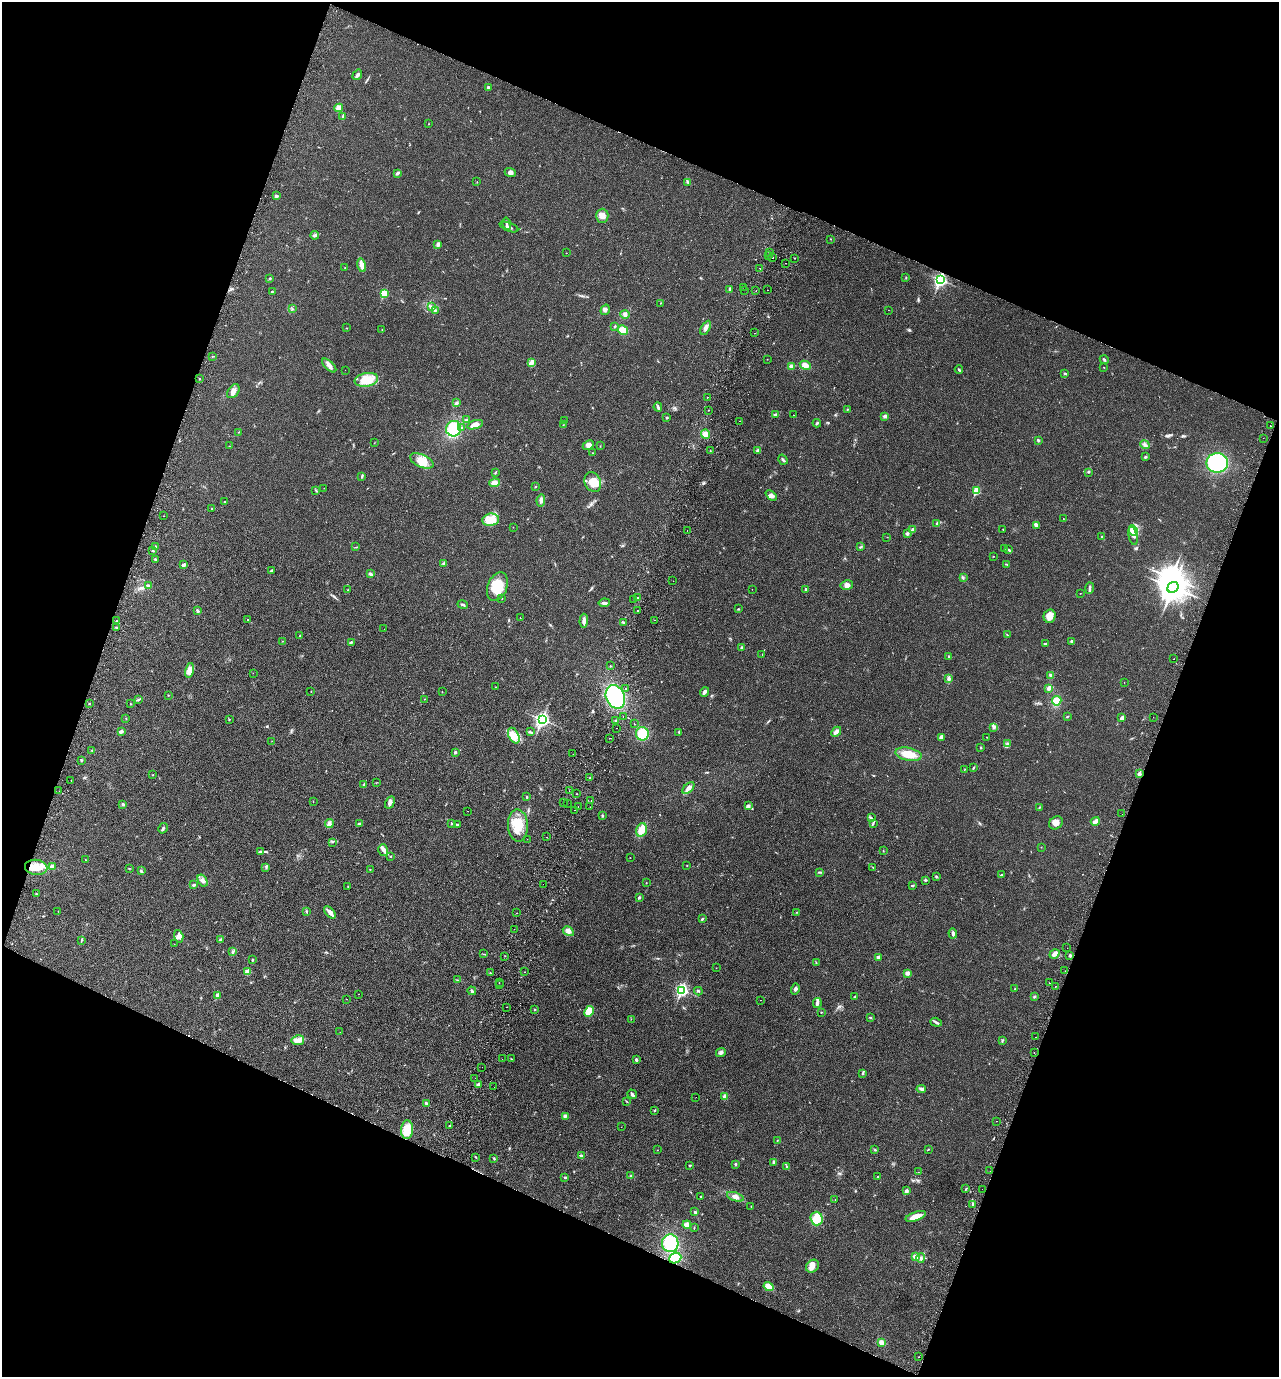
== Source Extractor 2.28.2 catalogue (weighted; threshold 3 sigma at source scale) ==
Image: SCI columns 325-5431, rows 27-5524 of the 5624 x 5552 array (HDU 1 of 3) = the unmasked area's bounding box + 8 px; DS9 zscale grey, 4 x 4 block average (1 PNG px = mean of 4 x 4 image px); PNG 1281 x 1379 px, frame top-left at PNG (2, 2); each listed source drawn as its Kron ellipse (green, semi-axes under 4 px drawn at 4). Shown black and unused: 41% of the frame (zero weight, under 2 of 3 exposures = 3% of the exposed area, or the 3 px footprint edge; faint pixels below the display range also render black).
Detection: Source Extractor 2.28.2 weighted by HDU 2 'WHT'. Background 0.0204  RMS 0.0053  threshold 0.024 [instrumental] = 3 sigma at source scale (4.5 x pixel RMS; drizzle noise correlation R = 1.50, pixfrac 1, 0.05/0.05 arcsec/px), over >= 5 px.
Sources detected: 431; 1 too faint to see at this stretch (4 x 4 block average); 2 inside a brighter object's white glare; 12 cosmic-ray / hot-pixel residue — neither listed nor drawn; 1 coinciding with a brighter row at this scale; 11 inside a brighter listed object's ellipse — not listed separately; the other 404 listed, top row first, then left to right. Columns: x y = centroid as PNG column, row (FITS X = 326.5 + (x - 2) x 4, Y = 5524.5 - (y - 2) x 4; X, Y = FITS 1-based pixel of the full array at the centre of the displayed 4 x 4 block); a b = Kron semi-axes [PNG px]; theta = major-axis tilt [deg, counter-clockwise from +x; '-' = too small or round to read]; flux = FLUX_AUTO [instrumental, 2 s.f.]
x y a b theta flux
357 75 5 2 - 9.4
488 87 2 2 - 9.3
339 108 4 4 - 13
343 116 3 2 - 3.6
428 124 2 2 - 0.84
510 172 6 4 -22 8.7
397 173 4 2 - 5.3
477 182 2 2 - 0.67
688 182 3 2 - 2.1
276 196 3 3 - 8.2
602 216 7 6 - 20
507 224 6 2 -78 6
509 227 10 2 -21 6.9
315 235 4 3 - 4.4
831 239 2 2 - 1.2
438 244 2 2 - 25
566 253 2 2 - 0.6
769 253 3 2 - 2.4
769 256 2 2 - 1.4
772 258 2 2 - 13
795 258 2 2 - 1.6
785 263 2 2 - 1.8
362 265 7 3 -76 26
345 268 2 2 - 0.85
760 269 2 2 - 3.4
270 278 3 2 - 2.7
906 278 2 2 - 1.9
940 280 3 3 - 570
743 287 2 2 - 3
730 289 3 2 - 6.7
744 290 2 2 - 1
756 290 2 2 - 3.3
767 290 2 2 - 0.62
272 291 2 2 - 1.6
384 294 2 2 - 120
661 303 2 2 - 1.8
432 307 3 2 - 4.9
292 309 2 2 - 1.1
605 310 5 3 - 8.1
888 310 2 2 - 0.45
435 311 3 2 - 2.6
625 314 4 4 - 7.4
615 326 2 2 - 2
347 328 2 2 - 0.88
706 328 8 3 60 12
382 330 2 2 - 1.1
623 330 5 4 - 34
754 333 2 2 - 4.6
213 356 3 2 - 1.3
767 359 2 2 - 0.7
1104 360 4 2 - 4.3
531 362 2 2 - 2.5
329 365 9 4 -45 13
805 365 6 4 -27 18
791 366 3 3 - 8.1
1104 367 2 2 - 1
345 370 2 2 - 0.57
959 370 4 2 - 3.6
1065 373 3 2 - 3
200 379 2 2 - 1.4
366 380 12 6 10 62
233 391 8 5 51 16
707 397 2 2 - 3.8
456 403 4 3 - 6
658 407 5 3 - 4.9
847 409 2 2 - 1.2
709 410 2 2 - 7.4
775 414 3 3 - 4
794 415 2 2 - 2.1
885 416 4 3 - 7.2
667 418 2 2 - 3.9
466 420 4 2 - 3.8
565 421 2 2 - 0.91
740 421 2 2 - 2.5
817 423 4 2 - 3.6
475 425 8 3 17 19
563 425 2 2 - 0.89
1270 426 2 2 - 1.6
461 427 2 2 - 2.4
454 429 8 7 - 94
239 432 2 2 - 1.2
705 434 4 4 - 18
1263 438 2 2 - 0.54
1038 440 3 3 - 3.5
374 443 2 2 - 0.79
588 445 6 4 25 12
1145 445 5 3 - 6.6
229 446 2 2 - 0.85
600 446 2 2 - 1.5
758 450 4 3 - 5.6
710 451 2 2 - 1
593 453 2 2 - 0.96
1145 457 3 2 - 4.8
783 460 5 2 - 4.8
422 461 12 6 -24 36
1217 463 11 9 -1 410
495 472 3 2 - 2.2
1089 472 2 2 - 2
362 476 3 2 - 2.6
593 482 10 8 -64 46
494 483 5 4 - 18
535 486 2 2 - 1.3
324 488 2 2 - 0.6
316 491 3 2 - 1.9
976 491 2 2 - 110
771 496 6 4 -43 11
541 500 6 3 84 7.6
224 502 2 2 - 1.3
212 508 2 2 - 1.6
164 516 2 2 - 1.8
1063 519 2 2 - 0.68
491 520 8 6 8 29
937 524 3 2 - 4
1036 525 3 2 - 5.8
513 527 2 2 - 0.95
913 529 4 3 - 7.6
1003 530 2 2 - 1.2
687 531 2 2 - 1.8
1133 531 5 4 - 15
907 534 3 3 - 5.2
1133 536 9 3 -78 13
887 537 2 2 - 0.75
1102 537 3 2 - 2.5
155 547 3 2 - 6.5
356 547 3 2 - 1.7
860 547 4 2 - 2.5
1004 549 2 2 - 0.8
1008 549 3 2 - 2.3
153 551 3 2 - 2.3
993 556 2 2 - 1.1
155 559 2 2 - 10
444 563 3 2 - 3.5
1007 564 2 2 - 1.8
184 565 3 2 - 10
272 571 4 2 - 3.5
370 574 4 2 - 6.4
963 578 2 2 - 1.4
673 581 2 2 - 0.85
148 585 3 3 - 4
847 585 6 5 - 13
497 586 15 9 69 70
1173 587 6 5 - 3000
1090 588 6 2 86 6.5
752 589 2 2 - 0.62
806 589 3 2 - 4.4
348 590 2 2 - 1.5
1080 593 2 2 - 0.82
502 598 2 2 - 1.2
637 598 2 2 - 2.6
633 599 2 2 - 0.89
604 603 6 3 9 6.5
463 605 5 2 - 4.8
738 609 2 2 - 1.6
197 611 4 2 - 5.5
638 611 2 2 - 1
1050 616 7 6 - 24
520 618 2 2 - 2.2
247 619 2 2 - 0.99
654 620 2 2 - 1.3
116 621 2 2 - 1.8
584 621 7 3 88 12
623 623 3 2 - 3.6
117 627 2 2 - 1.7
384 629 2 2 - 0.52
1007 635 4 2 - 1.8
300 636 2 2 - 1.5
282 641 2 2 - 1.1
1072 641 3 2 - 3.8
351 642 3 2 - 3.8
1045 644 4 2 - 2.9
741 647 2 2 - 2.2
762 655 2 2 - 1.2
949 657 3 2 - 2.5
1174 659 2 2 - 0.59
610 666 2 2 - 1
189 670 7 4 75 25
253 673 2 2 - 0.51
1050 675 3 3 - 4.6
948 679 4 3 - 6.1
1124 682 2 2 - 0.83
496 687 2 2 - 0.86
1049 688 3 2 - 12
625 689 2 2 - 2.7
311 691 2 2 - 0.88
442 692 2 2 - 1
704 692 5 3 - 9.4
168 695 2 2 - 0.98
615 697 12 9 -66 230
424 699 2 2 - 1.2
138 700 3 2 - 2.5
1057 701 5 4 - 33
89 703 2 2 - 1.2
130 704 2 2 - 0.58
623 716 2 2 - 3.1
1067 717 2 2 - 1.6
1153 717 2 2 - 1.1
126 718 2 2 - 0.85
1122 718 4 3 - 11
229 719 2 2 - 1.7
542 720 4 3 - 700
616 720 3 2 - 1.9
634 724 2 2 - 0.72
616 728 2 2 - 1.3
993 728 3 2 - 3
121 731 3 2 - 11
530 732 2 2 - 1.8
679 732 4 2 - 2.3
836 732 6 3 44 11
642 734 7 6 - 72
514 736 8 5 -64 22
941 737 4 3 - 7
987 737 2 2 - 1.2
610 738 2 2 - 1.2
272 741 2 2 - 0.72
1008 744 3 2 - 3.1
981 747 2 2 - 2.1
92 750 2 2 - 1
455 752 2 2 - 13
573 754 2 2 - 0.95
908 754 13 6 -12 50
82 760 3 2 - 2.3
973 768 4 2 - 2.8
965 769 3 2 - 1.1
1139 774 4 3 - 9
152 775 2 2 - 1.4
590 778 2 2 - 3.3
71 780 2 2 - 4.5
376 783 2 2 - 0.82
364 784 4 2 - 3.8
688 788 7 4 42 12
59 791 2 2 - 0.64
569 791 2 2 - 2
576 794 2 2 - 2
527 797 3 2 - 2.4
313 801 2 2 - 0.8
591 801 2 2 - 2.3
390 802 6 3 61 11
564 802 2 2 - 1.4
123 804 3 3 - 4.8
567 804 2 2 - 0.53
749 806 3 2 - 3.9
578 807 2 2 - 1.4
590 807 2 2 - 2.6
1039 807 3 2 - 1.8
574 810 2 2 - 0.63
468 811 2 2 - 0.85
1122 814 2 2 - 1
602 816 3 3 - 3
871 818 3 2 - 2.4
1095 821 4 3 - 14
329 823 4 3 - 7.2
873 823 3 2 - 2.4
1056 823 7 6 - 17
359 824 3 3 - 3.6
452 824 3 2 - 2.3
457 825 3 2 - 3
518 825 16 10 -87 67
163 828 5 2 - 5.5
641 830 7 5 74 39
547 837 2 2 - 3.9
527 839 2 2 - 0.39
332 842 2 2 - 1.8
1041 847 2 2 - 0.71
383 850 6 5 - 11
883 851 2 2 - 0.94
260 852 4 2 - 3
390 856 2 2 - 3.1
630 858 2 2 - 0.96
85 860 2 2 - 0.91
687 865 2 2 - 1.3
52 866 4 3 - 10
36 867 11 7 -6 44
266 867 2 2 - 2
873 867 3 2 - 1.7
129 868 2 2 - 0.94
370 870 2 2 - 1.4
141 871 4 2 - 3.8
820 872 2 2 - 2.1
1002 875 2 2 - 1.8
936 876 3 2 - 2.5
925 880 4 2 - 3
203 881 6 4 -58 11
646 883 2 2 - 1.1
543 884 2 2 - 1.8
194 885 4 2 - 4.8
348 886 2 2 - 1.1
913 886 3 2 - 2.3
36 894 3 2 - 2
639 897 3 2 - 3.9
58 911 2 2 - 0.65
307 912 2 2 - 1.1
330 912 7 3 -46 18
796 912 2 2 - 1.8
517 913 2 2 - 0.88
702 919 3 2 - 3.5
514 929 2 2 - 1
568 931 6 2 -32 7.4
953 933 5 3 - 5.9
179 936 6 4 -73 16
81 940 3 2 - 1.9
220 940 3 2 - 4
174 944 2 2 - 0.67
1067 948 2 2 - 0.53
232 952 4 3 - 4.2
483 954 2 2 - 1.2
1054 954 5 4 - 13
1070 955 2 2 - 6.5
505 956 2 2 - 0.73
878 957 2 2 - 17
252 960 3 2 - 3.1
816 963 2 2 - 1.6
716 968 2 2 - 0.89
1065 971 2 2 - 0.45
247 972 4 4 - 13
524 972 2 2 - 0.73
490 973 2 2 - 2.1
908 973 3 2 - 17
457 980 3 2 - 2.3
499 982 2 2 - 0.76
1049 983 2 2 - 0.84
499 985 2 2 - 0.79
1056 986 2 2 - 1.1
795 989 6 3 73 6.3
1014 989 2 2 - 1.3
682 990 3 2 - 530
472 991 4 3 - 4.6
698 991 4 2 - 2.8
359 994 2 2 - 0.68
218 995 2 2 - 35
854 997 2 2 - 1.9
1034 997 3 2 - 2.8
347 999 2 2 - 0.67
760 1000 2 2 - 0.76
817 1003 5 3 - 7.7
506 1007 2 2 - 1
535 1010 2 2 - 2.8
589 1011 5 4 - 36
821 1012 2 2 - 1.3
870 1017 3 2 - 2.7
631 1019 2 2 - 0.65
936 1022 6 2 -19 5.2
340 1032 2 2 - 0.73
1035 1037 2 2 - 0.92
298 1040 6 5 - 14
1002 1040 3 2 - 2.5
721 1052 5 4 - 6.7
1034 1053 2 2 - 1.1
502 1059 2 2 - 1.7
511 1059 2 2 - 1.8
636 1060 3 2 - 5.9
482 1067 2 2 - 0.69
862 1074 3 2 - 2.2
475 1078 2 2 - 1.8
478 1085 2 2 - 32
494 1087 2 2 - 0.55
921 1089 4 3 - 5.2
632 1094 5 2 - 5.7
725 1096 3 3 - 11
696 1097 2 2 - 0.76
627 1102 3 2 - 1.3
426 1103 4 2 - 6.3
655 1110 3 2 - 2.3
565 1116 3 2 - 3.9
996 1121 2 2 - 8
450 1126 2 2 - 2.5
621 1127 2 2 - 0.46
407 1130 9 6 86 52
777 1140 2 2 - 1.2
875 1149 2 2 - 1.2
928 1149 3 2 - 1.7
657 1150 2 2 - 0.81
581 1156 4 3 - 4.9
475 1157 3 2 - 1.7
494 1158 3 2 - 2.6
774 1162 3 2 - 5.4
735 1164 2 2 - 3.4
690 1166 3 2 - 2.8
787 1167 4 2 - 1.8
990 1171 2 2 - 0.63
918 1172 2 2 - 0.41
631 1176 2 2 - 2.7
878 1176 2 2 - 1.2
565 1177 3 2 - 3.1
966 1189 3 2 - 1.5
982 1189 2 2 - 0.82
906 1191 2 2 - 25
701 1196 2 2 - 2.3
735 1197 9 4 -19 15
835 1199 2 2 - 0.62
972 1204 4 2 - 2.8
751 1206 2 2 - 1.1
695 1212 4 3 - 4.5
916 1216 11 4 20 28
817 1219 7 6 - 51
687 1225 4 3 - 18
694 1228 2 2 - 1.4
670 1243 9 8 - 130
915 1257 3 3 - 8
675 1258 6 5 - 48
921 1258 4 2 - 5.2
812 1266 7 5 45 16
769 1287 5 4 - 28
881 1342 3 3 - 13
918 1357 2 2 - 0.73
Overlapping masked pixels (flux is a lower limit): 1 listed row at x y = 36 867
Diffuse or blended objects may show on this block-average render without a row.